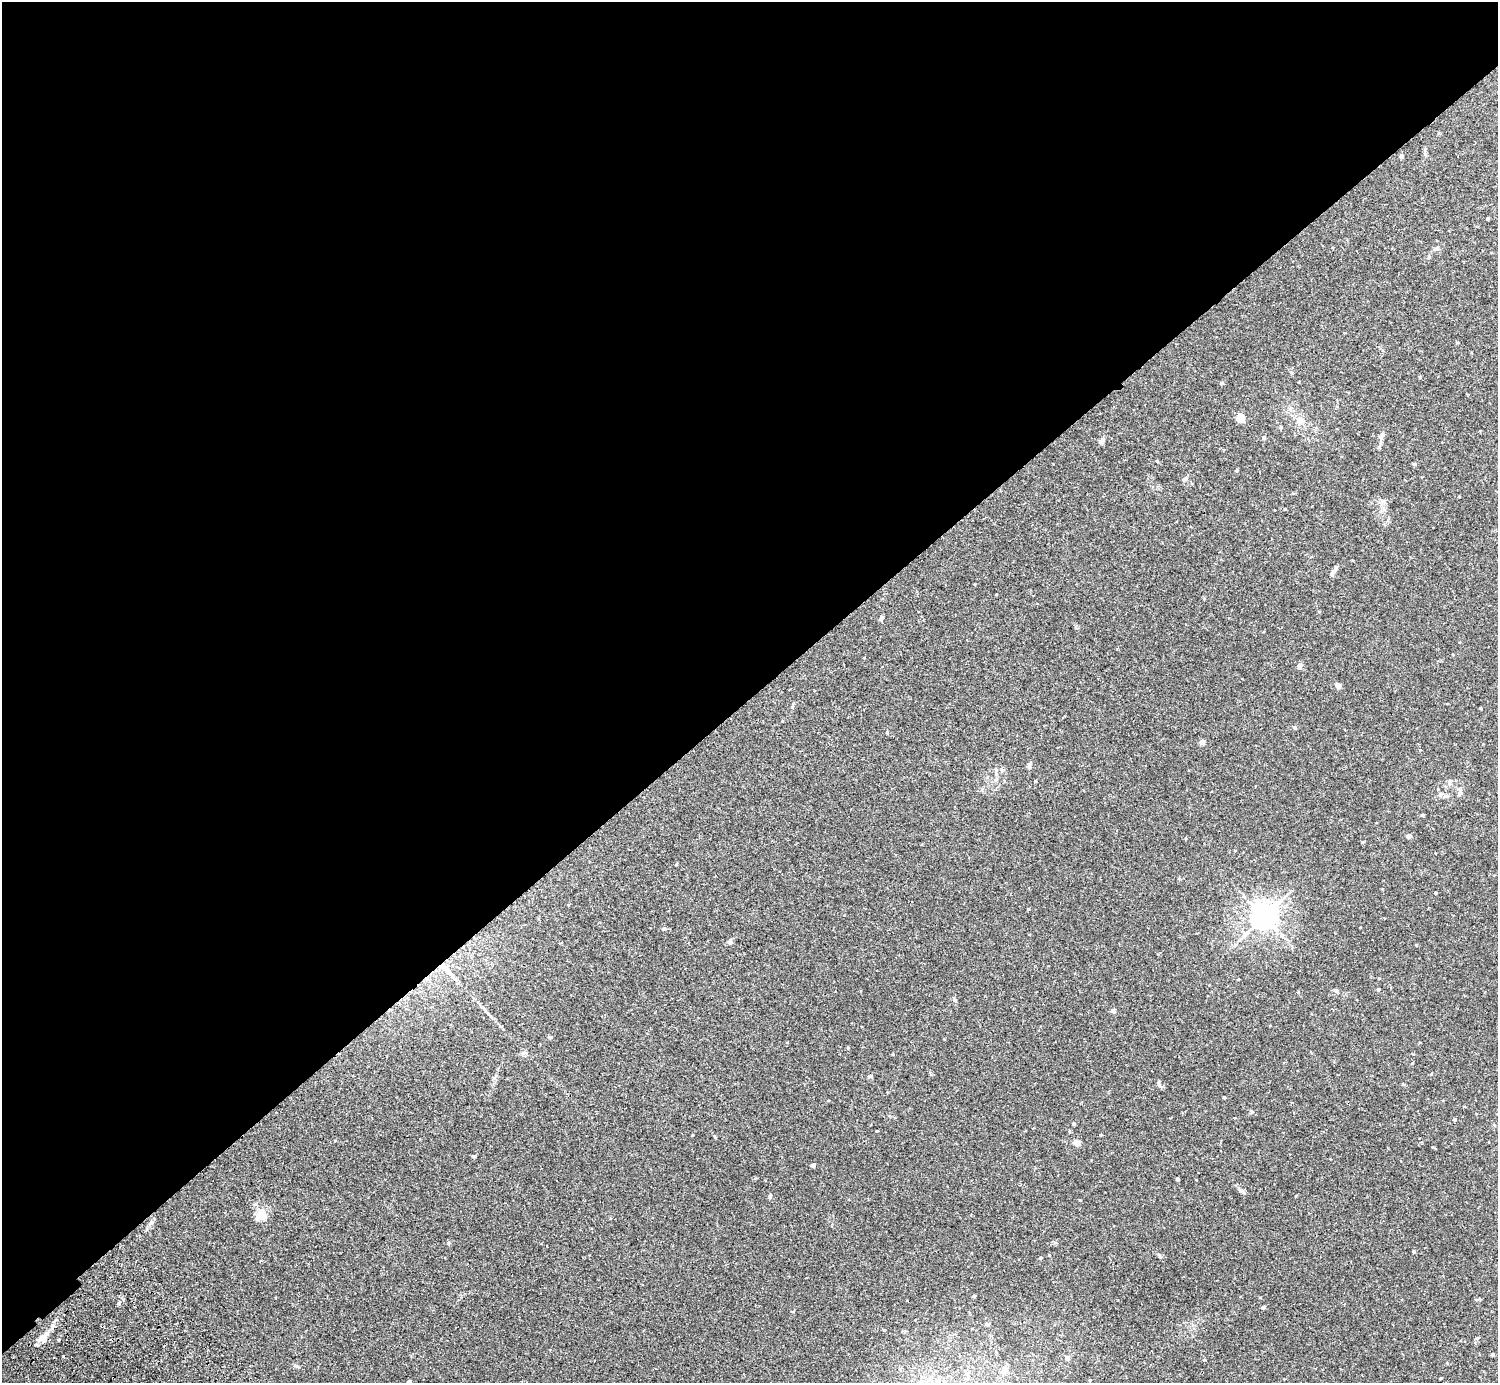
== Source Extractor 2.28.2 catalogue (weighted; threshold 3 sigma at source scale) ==
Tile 2 of 4 x 4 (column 2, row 1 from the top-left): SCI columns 1541-3036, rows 4346-5726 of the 6071 x 6068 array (HDU 1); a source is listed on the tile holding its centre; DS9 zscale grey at full resolution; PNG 1500 x 1385 px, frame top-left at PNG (2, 2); no overlay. Shown black and unused: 51% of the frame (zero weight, under 2 of 3 exposures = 3% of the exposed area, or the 3 px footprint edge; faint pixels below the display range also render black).
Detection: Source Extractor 2.28.2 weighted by HDU 2 'WHT'; one run over the whole footprint, this tile lists its part. Background 0.0574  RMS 0.0053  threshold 0.0239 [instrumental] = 3 sigma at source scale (4.5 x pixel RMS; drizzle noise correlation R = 1.50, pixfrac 1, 0.05/0.05 arcsec/px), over >= 5 px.
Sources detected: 82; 2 inside a brighter listed object's ellipse — not listed separately; the other 80 listed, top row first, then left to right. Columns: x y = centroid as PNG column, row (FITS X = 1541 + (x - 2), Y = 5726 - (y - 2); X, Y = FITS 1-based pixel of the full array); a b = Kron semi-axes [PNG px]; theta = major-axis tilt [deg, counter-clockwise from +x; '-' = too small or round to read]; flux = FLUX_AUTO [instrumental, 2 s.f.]
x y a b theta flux
1425 154 6 5 - 0.74
1401 156 5 4 - 1.1
1488 218 3 3 - 0.84
1457 342 4 3 - 0.43
1221 383 4 4 - 0.92
1240 418 5 5 - 17
1299 420 13 8 33 3
1281 427 5 4 - 0.55
1263 437 5 4 - 0.96
1102 441 7 6 - 1.6
1157 461 4 3 - 0.54
1414 464 5 4 - 0.59
1237 470 3 3 - 0.68
1185 479 6 5 - 0.89
1459 497 4 3 - 0.3
1383 501 8 6 -2 1.7
1285 509 4 3 - 0.42
1332 573 10 5 52 1.3
881 617 6 5 - 1.1
1300 666 8 6 59 1.5
1338 686 5 5 - 2.2
1481 708 3 2 - 0.44
1294 727 5 4 - 0.86
1202 742 4 4 - 4.4
1029 766 10 4 68 0.94
1035 781 3 3 - 0.62
1449 782 6 4 -90 0.84
1440 794 6 6 - 1
1422 815 4 3 - 0.8
1408 836 6 5 - 1.1
1362 842 4 3 - 0.5
1436 893 3 3 - 0.67
1028 909 3 3 - 0.47
1264 917 8 7 - 600
1360 927 3 2 - 0.29
663 929 5 4 - 0.58
730 941 6 6 - 1.1
1416 945 4 3 - 0.41
445 969 24 7 -45 6.8
1238 979 3 3 - 0.4
1378 989 4 4 - 0.71
1336 990 7 5 -44 0.92
955 1000 6 5 - 0.86
1113 1011 5 5 - 1.4
550 1037 5 4 - 0.84
848 1048 5 3 - 0.38
1412 1063 4 3 - 0.37
870 1076 5 4 - 0.98
1159 1084 9 4 -64 1
1224 1097 3 3 - 0.53
1454 1119 4 4 - 0.63
1074 1123 4 4 - 0.73
877 1131 3 2 - 0.45
1077 1143 4 4 - 7.3
474 1156 5 3 - 0.66
813 1165 4 4 - 2.5
1177 1179 3 3 - 1.1
1242 1191 8 5 -26 1.2
770 1195 7 3 82 0.61
1080 1200 3 3 - 0.34
260 1214 19 9 44 4.9
151 1222 6 5 - 1.1
448 1243 5 5 - 0.63
1413 1251 4 3 - 0.54
1040 1258 5 3 - 0.39
974 1296 3 3 - 0.77
1263 1307 4 3 - 1.1
987 1324 6 4 -2 0.65
884 1330 4 4 - 0.43
43 1337 20 7 43 4.3
1477 1338 5 4 - 0.62
59 1340 4 2 - 0.31
1492 1355 4 4 - 0.64
1067 1358 5 5 - 2.2
1204 1360 4 4 - 0.5
295 1366 8 4 -21 0.86
1004 1370 7 7 - 3.1
1441 1378 3 3 - 0.42
1090 1380 3 3 - 0.55
409 1382 6 5 - 0.7
Overlapping masked pixels (flux is a lower limit): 2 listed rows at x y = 445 969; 43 1337
Isophote crosses this tile's border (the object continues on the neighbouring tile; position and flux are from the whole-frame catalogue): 1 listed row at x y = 409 1382
Unlisted compact peaks at least as high as the median listed source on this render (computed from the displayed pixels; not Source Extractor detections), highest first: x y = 119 1303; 1159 1256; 1252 1112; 1420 377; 1049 1255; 692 1135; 887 732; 1298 992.